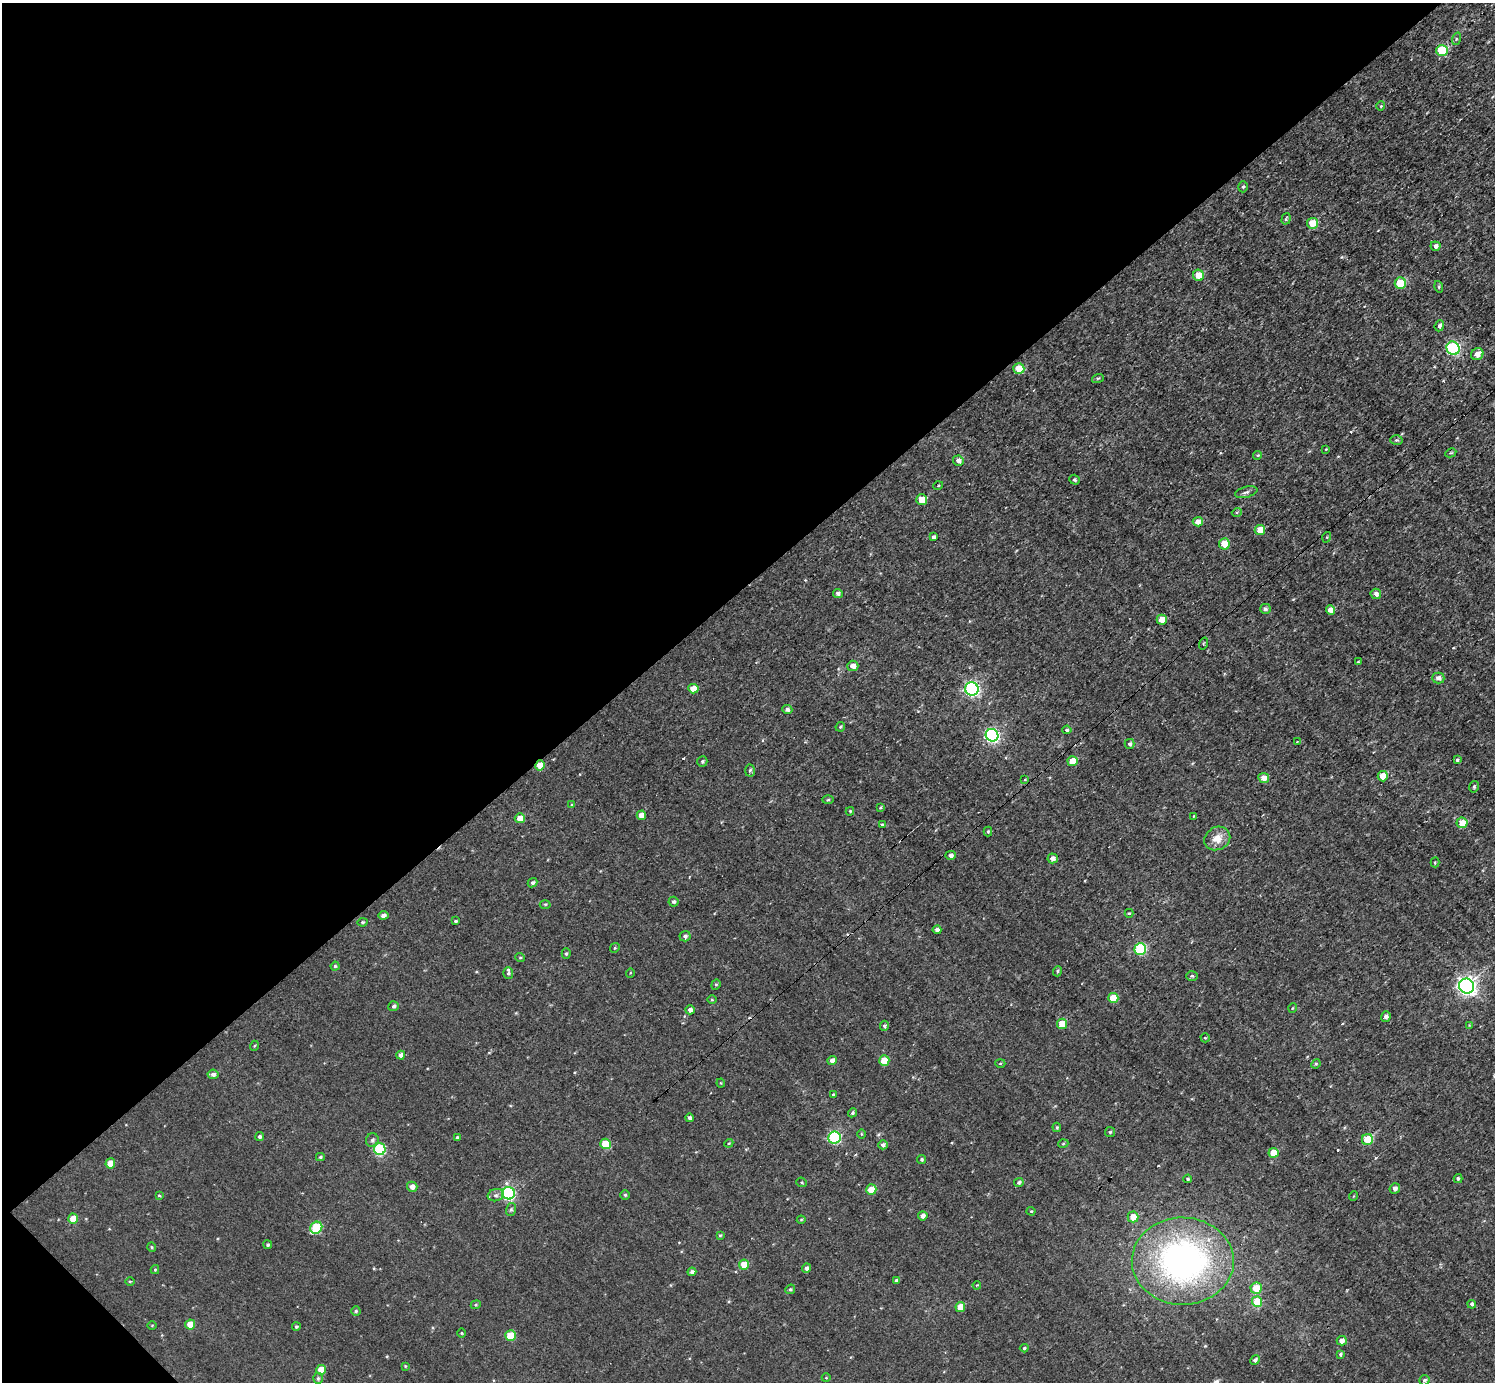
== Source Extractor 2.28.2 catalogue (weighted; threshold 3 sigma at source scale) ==
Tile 5 of 4 x 4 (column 1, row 2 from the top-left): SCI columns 6-1498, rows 2920-4299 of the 5983 x 5981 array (HDU 1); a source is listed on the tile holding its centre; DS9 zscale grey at full resolution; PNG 1497 x 1384 px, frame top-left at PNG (2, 3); each listed source drawn as its Kron ellipse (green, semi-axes under 4 px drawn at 4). Shown black and unused: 43% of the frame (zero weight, under 3 of 4 exposures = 1% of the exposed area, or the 3 px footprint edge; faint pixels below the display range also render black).
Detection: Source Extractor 2.28.2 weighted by HDU 2 'WHT'; one run over the whole footprint, this tile lists its part. Background 0.0567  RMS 0.062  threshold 0.28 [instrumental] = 3 sigma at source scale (4.5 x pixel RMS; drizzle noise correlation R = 1.50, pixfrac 1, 0.05/0.05 arcsec/px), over >= 5 px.
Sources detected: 181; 1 cosmic-ray / hot-pixel residue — neither listed nor drawn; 1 inside a brighter listed object's ellipse — not listed separately; the other 179 listed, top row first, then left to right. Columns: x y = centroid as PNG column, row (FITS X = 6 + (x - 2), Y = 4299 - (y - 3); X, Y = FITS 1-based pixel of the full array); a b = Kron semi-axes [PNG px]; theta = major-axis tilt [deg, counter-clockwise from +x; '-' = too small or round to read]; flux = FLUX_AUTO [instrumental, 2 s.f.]
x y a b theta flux
1456 39 6 4 72 9.2
1442 50 6 5 - 310
1381 106 4 4 - 6.4
1243 187 6 4 73 11
1286 219 6 4 72 9.9
1312 223 5 5 - 130
1436 246 5 4 - 27
1199 275 6 5 - 110
1400 283 6 5 - 260
1439 287 6 3 -73 7.5
1439 326 6 4 68 16
1453 348 7 6 - 690
1477 354 6 6 - 54
1019 369 5 5 - 130
1098 378 6 3 17 7.5
1396 440 6 5 - 8.7
1326 449 4 3 - 4.1
1451 453 6 4 28 8.2
1258 455 4 4 - 11
958 461 5 5 - 31
1074 480 5 4 - 11
938 486 5 3 - 6
1246 492 11 5 14 19
922 500 5 5 - 110
1237 512 5 3 - 6
1198 522 5 4 - 48
1260 530 5 5 - 97
934 537 4 3 - 19
1327 537 5 3 - 5.7
1224 544 5 5 - 99
838 593 5 4 - 17
1376 594 5 5 - 27
1265 609 5 5 - 14
1330 610 5 4 - 49
1162 620 5 5 - 84
1203 644 6 3 71 5.7
1358 662 4 3 - 5.8
853 666 5 5 - 41
1438 678 6 5 - 29
693 689 5 4 - 66
972 689 7 6 - 1200
787 710 5 4 - 20
840 727 5 4 - 10
1067 730 5 4 - 13
992 735 6 6 - 1200
1297 742 3 2 - 3.6
1130 744 5 5 - 15
1457 760 4 3 - 11
702 761 5 5 - 9.5
1073 761 5 5 - 99
540 765 5 5 - 82
750 770 6 5 - 13
1383 776 5 5 - 89
1264 778 5 5 - 55
1025 780 4 2 - 4.9
1474 787 6 4 77 9
828 800 5 3 - 6.6
572 805 4 3 - 7.4
881 808 4 4 - 7.9
850 811 4 4 - 8.3
641 815 5 4 - 44
1194 816 4 3 - 5
520 818 5 5 - 67
1462 823 5 5 - 81
882 825 4 3 - 10
988 832 5 4 - 9
1217 838 13 11 29 73
950 855 5 4 - 19
1053 858 5 5 - 30
1435 862 5 4 - 8.3
533 883 5 4 - 18
673 902 5 5 - 14
545 904 5 3 - 6.6
1129 913 4 3 - 7.7
383 915 5 4 - 22
455 921 3 3 - 7.3
363 922 5 4 - 9.6
937 930 4 4 - 22
685 936 5 5 - 15
615 948 5 4 - 7.9
1140 949 6 5 - 520
566 953 5 4 - 11
520 957 5 3 - 5.2
335 966 4 4 - 10
1057 971 5 4 - 9.5
508 973 5 5 - 11
630 973 5 3 - 5.1
1192 976 6 5 - 10
716 985 5 4 - 8.9
1467 986 8 7 - 2600
1113 998 5 5 - 120
712 1000 5 3 - 5.7
394 1006 5 5 - 14
1293 1008 5 3 - 5.2
690 1010 5 4 - 23
1386 1017 5 5 - 20
1062 1024 5 5 - 110
1469 1025 3 3 - 4.1
884 1026 5 4 - 12
1205 1038 4 4 - 7
254 1046 5 3 - 6.7
401 1055 4 4 - 23
832 1061 4 4 - 40
884 1061 5 5 - 94
1000 1063 5 3 - 5.9
1316 1064 5 4 - 7.9
213 1074 5 5 - 21
721 1083 4 4 - 6.2
833 1094 3 2 - 6.6
852 1113 5 4 - 11
689 1118 4 4 - 15
1057 1127 4 3 - 8.3
1110 1132 5 5 - 9
861 1134 5 3 - 6.2
260 1137 4 4 - 14
457 1137 4 3 - 8.2
834 1137 6 6 - 610
1367 1139 5 5 - 240
372 1140 7 6 - 17
729 1143 4 3 - 5.7
605 1144 5 5 - 180
1063 1144 5 3 - 5.9
883 1145 5 4 - 19
380 1149 6 6 - 460
1274 1153 5 5 - 100
320 1157 4 4 - 8.2
922 1159 5 4 - 11
110 1163 5 5 - 85
1188 1179 4 4 - 8.6
1458 1179 4 3 - 11
802 1182 5 4 - 7.9
1019 1182 5 4 - 15
412 1187 5 5 - 35
1395 1188 5 5 - 23
871 1190 5 5 - 98
509 1193 6 6 - 800
496 1195 8 6 13 20
625 1195 5 4 - 8.4
159 1196 4 3 - 6.8
1354 1196 5 3 - 4.9
511 1209 6 5 - 11
1031 1211 4 4 - 6.2
923 1216 5 4 - 28
1133 1217 5 5 - 80
73 1219 5 5 - 85
801 1220 4 4 - 6.4
316 1228 6 5 - 320
720 1235 4 3 - 6.5
268 1245 4 4 - 11
152 1247 5 4 - 7
1183 1261 51 43 -1 1900
744 1265 5 5 - 100
807 1268 4 4 - 20
155 1270 4 4 - 7.6
692 1272 4 4 - 23
896 1280 4 3 - 11
130 1281 4 3 - 5.2
977 1285 4 3 - 5.5
1256 1288 5 5 - 110
790 1289 5 4 - 9.8
1257 1302 5 5 - 220
1472 1304 4 4 - 17
476 1305 5 4 - 7.9
960 1307 5 5 - 91
356 1311 4 4 - 8.9
190 1324 5 5 - 81
152 1325 5 3 - 4.9
296 1327 4 4 - 10
461 1333 5 3 - 5.4
510 1336 5 5 - 150
1342 1341 5 4 - 33
1024 1348 4 4 - 9.4
1340 1354 4 4 - 11
1255 1360 5 4 - 18
405 1366 4 3 - 6.1
321 1370 5 5 - 92
318 1378 5 4 - 10
826 1378 4 3 - 4.8
1424 1380 5 5 - 16
Overlapping masked pixels (flux is a lower limit): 1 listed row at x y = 540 765